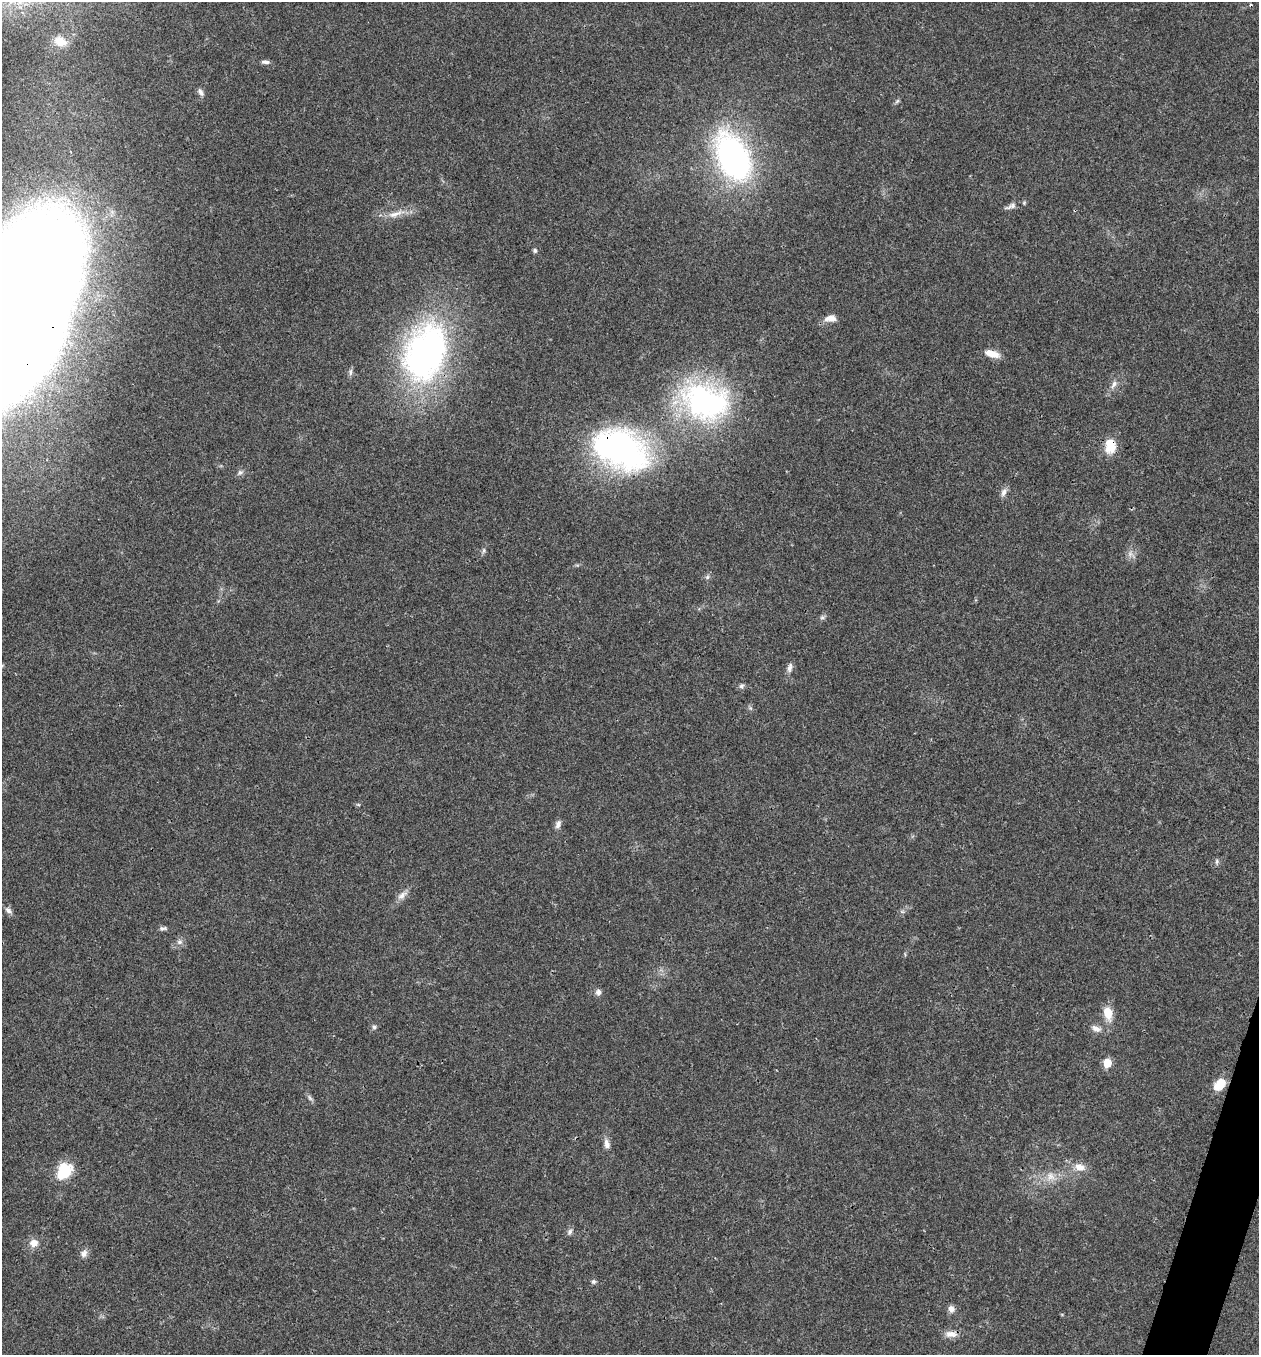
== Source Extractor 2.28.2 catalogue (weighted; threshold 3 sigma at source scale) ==
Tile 6 of 4 x 4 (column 2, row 2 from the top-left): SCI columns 1524-2780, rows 2707-4059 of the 5430 x 5417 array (HDU 1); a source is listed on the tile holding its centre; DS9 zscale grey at full resolution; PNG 1261 x 1357 px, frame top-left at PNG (2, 2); no overlay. Shown black and unused: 1% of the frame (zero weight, under 3 of 4 exposures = <1% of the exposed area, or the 3 px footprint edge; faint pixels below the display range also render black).
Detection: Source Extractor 2.28.2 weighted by HDU 2 'WHT'; one run over the whole footprint, this tile lists its part. Background 0.0221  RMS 0.0041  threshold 0.0182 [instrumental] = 3 sigma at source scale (4.5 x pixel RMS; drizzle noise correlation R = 1.50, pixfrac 1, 0.05/0.05 arcsec/px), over >= 5 px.
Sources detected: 52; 1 cosmic-ray / hot-pixel residue — not listed; the other 51 listed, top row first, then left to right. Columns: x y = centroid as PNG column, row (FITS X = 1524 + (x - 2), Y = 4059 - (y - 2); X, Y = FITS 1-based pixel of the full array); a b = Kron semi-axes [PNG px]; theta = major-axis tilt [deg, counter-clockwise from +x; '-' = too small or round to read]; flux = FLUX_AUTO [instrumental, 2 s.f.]
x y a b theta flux
60 41 16 11 -18 5.6
265 62 10 5 -4 1.3
201 92 11 6 -59 1.4
897 101 7 4 45 0.71
733 157 37 22 -64 140
1011 206 19 6 18 2
395 214 25 8 17 4.6
535 250 5 5 - 0.84
18 315 164 65 70 2000
830 318 14 8 3 3.2
425 352 76 51 72 120
992 354 18 8 -15 4.7
351 372 11 4 89 1
1114 384 13 6 58 2.1
705 401 60 42 -20 88
1110 446 19 13 -89 7.8
620 449 64 42 -23 110
240 472 8 7 - 1.2
1003 492 12 7 73 1.9
484 550 9 4 89 0.84
1130 554 8 6 -90 1.7
707 577 6 6 - 0.85
822 617 7 5 21 0.9
790 668 14 6 77 1.8
741 686 7 6 - 1
750 708 7 4 -71 0.67
358 804 6 3 -19 0.46
558 824 11 7 68 1.8
1217 861 7 5 -84 0.84
402 895 15 8 43 2.7
8 910 11 6 -41 1.6
902 912 7 4 -1 0.73
163 928 10 5 1 1.1
180 942 8 6 0 1.3
598 992 8 8 - 1.5
1108 1013 14 9 -75 7
374 1027 7 5 -73 0.92
1096 1028 14 7 -21 2.5
1107 1063 5 5 - 11
1220 1084 14 9 48 7.8
310 1098 10 4 -55 1
607 1144 14 7 -76 2.3
1079 1167 13 10 -23 4
64 1171 22 17 50 11
1051 1176 12 10 -51 3.6
569 1232 9 6 59 1.2
34 1243 11 10 - 3.3
84 1254 10 9 - 2
593 1281 6 6 - 0.87
951 1309 8 7 - 2
951 1334 17 9 -3 3.2
Overlapping masked pixels (flux is a lower limit): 4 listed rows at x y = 18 315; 425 352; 1110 446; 620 449
Isophote crosses this tile's border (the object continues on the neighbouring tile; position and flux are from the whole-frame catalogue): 1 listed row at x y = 18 315